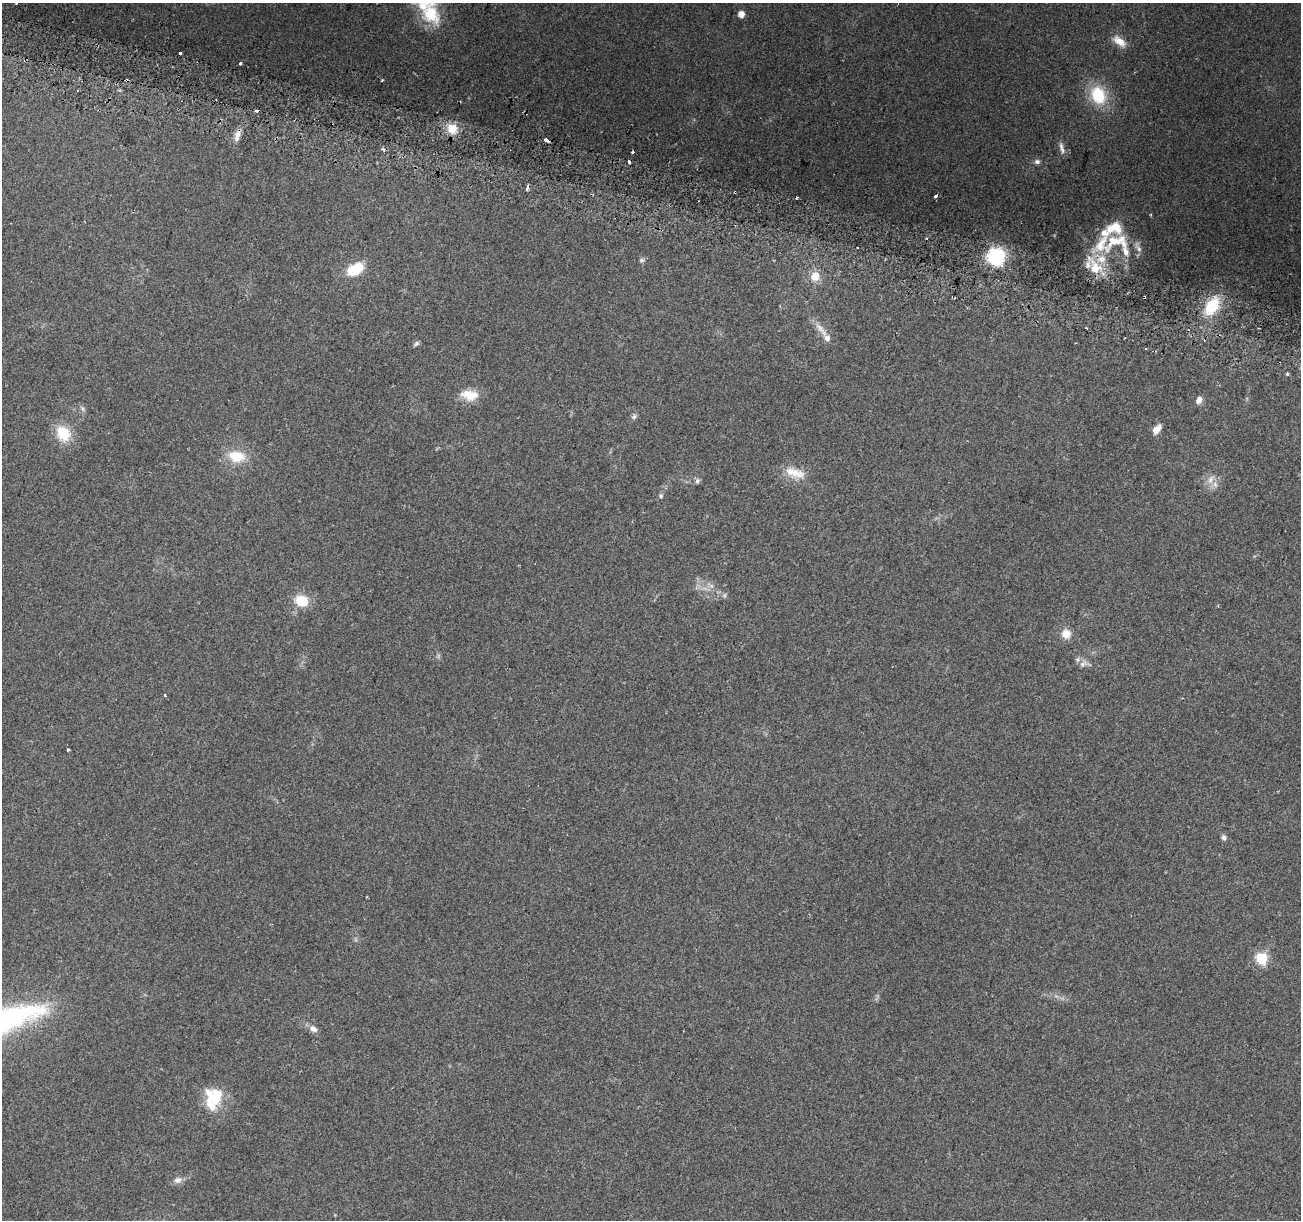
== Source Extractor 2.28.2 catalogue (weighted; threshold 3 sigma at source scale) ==
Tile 11 of 4 x 4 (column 3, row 3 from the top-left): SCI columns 2614-3912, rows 1533-2750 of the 5219 x 5440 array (HDU 1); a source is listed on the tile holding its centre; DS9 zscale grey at full resolution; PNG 1303 x 1222 px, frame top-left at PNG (2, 3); no overlay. Shown black and unused: <1% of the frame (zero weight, under 2 of 3 exposures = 2% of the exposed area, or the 3 px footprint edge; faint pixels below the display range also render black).
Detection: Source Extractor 2.28.2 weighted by HDU 2 'WHT'; one run over the whole footprint, this tile lists its part. Background 0.227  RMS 0.014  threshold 0.0611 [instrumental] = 3 sigma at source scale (4.5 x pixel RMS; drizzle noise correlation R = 1.50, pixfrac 1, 0.0396/0.0396 arcsec/px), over >= 5 px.
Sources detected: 70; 1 inside a brighter object's white glare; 10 cosmic-ray / hot-pixel residue — not listed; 11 inside a brighter listed object's ellipse — not listed separately; the other 48 listed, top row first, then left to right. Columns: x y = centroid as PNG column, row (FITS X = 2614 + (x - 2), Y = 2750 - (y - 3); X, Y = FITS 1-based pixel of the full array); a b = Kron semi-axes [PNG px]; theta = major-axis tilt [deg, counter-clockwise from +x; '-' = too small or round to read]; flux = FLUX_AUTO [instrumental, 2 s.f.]
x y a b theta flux
16 3 3 2 - 5.2
431 13 33 23 -74 61
741 14 5 5 - 12
1119 41 19 10 -36 15
240 64 3 3 - 2.6
382 80 3 3 - 2
127 81 3 3 - 4.1
1098 95 23 18 -62 57
452 129 13 12 - 22
237 136 18 7 75 9.7
547 140 6 3 -27 16
1062 150 11 7 -84 5.3
1037 162 7 6 - 3.9
527 188 5 3 - 17
735 192 3 2 - 1.8
1117 241 47 24 18 73
996 257 7 7 - 430
642 260 7 5 14 2.6
355 269 19 12 29 39
815 276 13 11 80 17
1144 297 3 3 - 3.7
1212 306 24 14 60 50
820 328 21 8 -44 12
1087 328 3 3 - 3.9
416 343 8 5 32 3
1146 349 3 2 - 2.5
469 395 22 13 -9 24
1199 400 8 7 - 7.2
82 408 9 4 -55 3.2
634 417 7 6 - 3.3
1157 429 12 7 49 9.8
63 433 18 14 -59 38
236 456 21 14 -9 34
795 473 25 14 -16 24
1210 480 14 7 62 9.4
697 481 7 6 - 3.5
661 496 6 6 - 2.5
711 586 10 6 -42 5.9
301 601 15 12 -17 30
1066 634 11 11 - 14
1084 664 15 8 9 7.4
165 695 4 3 - 1.5
68 749 3 3 - 2.6
1224 838 7 6 - 3.7
1261 958 6 6 - 130
313 1029 11 8 -32 7.5
213 1099 31 14 -45 34
178 1180 12 9 13 7.3
Overlapping masked pixels (flux is a lower limit): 5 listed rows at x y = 127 81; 527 188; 735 192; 1117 241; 1144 297
Isophote crosses this tile's border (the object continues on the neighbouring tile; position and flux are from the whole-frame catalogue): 2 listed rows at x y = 16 3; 431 13